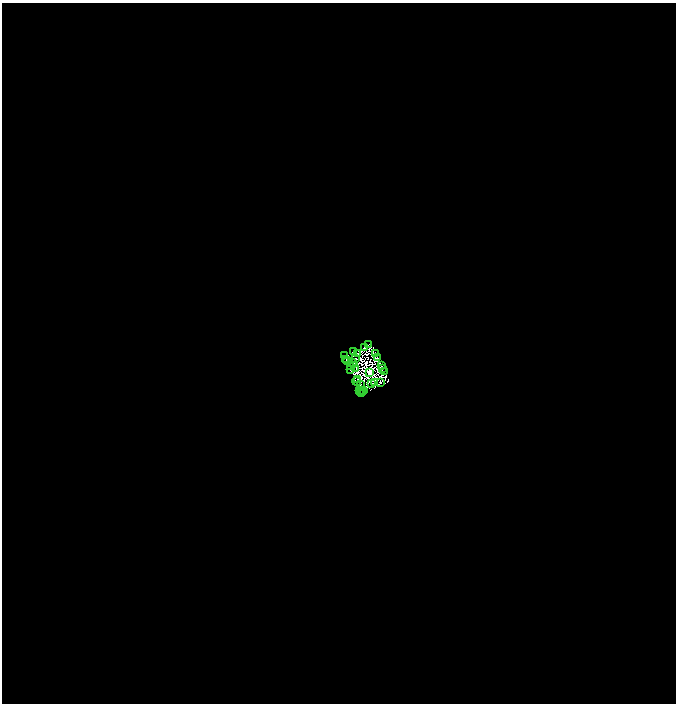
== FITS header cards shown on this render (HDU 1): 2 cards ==
NAXIS1  =                 1348
NAXIS2  =                 1403

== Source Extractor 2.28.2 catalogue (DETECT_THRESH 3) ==
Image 1348 x 1403 px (HDU 1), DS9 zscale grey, zoomed out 1/2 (1 PNG px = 2 x 2 image px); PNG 678 x 706 px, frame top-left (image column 1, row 1402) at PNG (2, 3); each listed source drawn as its Kron ellipse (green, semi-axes under 4 px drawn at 4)
Background -2.28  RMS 1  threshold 3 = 3 sigma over >= 5 px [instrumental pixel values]
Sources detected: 87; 58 cannot appear on this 1/2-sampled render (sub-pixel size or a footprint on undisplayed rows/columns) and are neither listed nor drawn; the other 29 listed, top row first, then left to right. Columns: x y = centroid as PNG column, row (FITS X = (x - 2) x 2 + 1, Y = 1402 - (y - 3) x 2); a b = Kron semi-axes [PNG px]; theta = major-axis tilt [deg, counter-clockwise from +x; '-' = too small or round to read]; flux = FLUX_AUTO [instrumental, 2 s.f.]
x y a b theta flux
368 345 2 2 - 45
364 347 2 1 - 92
353 352 3 1 - 100
357 353 3 2 - 77
376 354 2 1 - 300
345 356 3 2 - 620
355 358 2 1 - 370
378 358 2 1 - 210
346 360 2 1 - 1000
348 360 2 1 - 290
353 363 2 1 - 28
354 364 2 1 - 0.14
351 366 3 1 - 330
382 366 2 1 - 190
351 369 4 1 - 75
356 369 3 1 - 460
382 369 3 2 - 220
370 372 3 3 - 160000
384 372 2 2 - 36
357 379 2 1 - 81
356 381 4 1 - 17
381 382 3 1 - 52
371 383 3 1 - 21
374 383 3 1 - 110
360 384 2 1 - 320
360 390 2 1 - 560
362 390 2 1 - 190
363 391 2 1 - 36
361 393 2 1 - 120
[58 sub-pixel or undisplayed-footprint detections neither listed nor drawn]